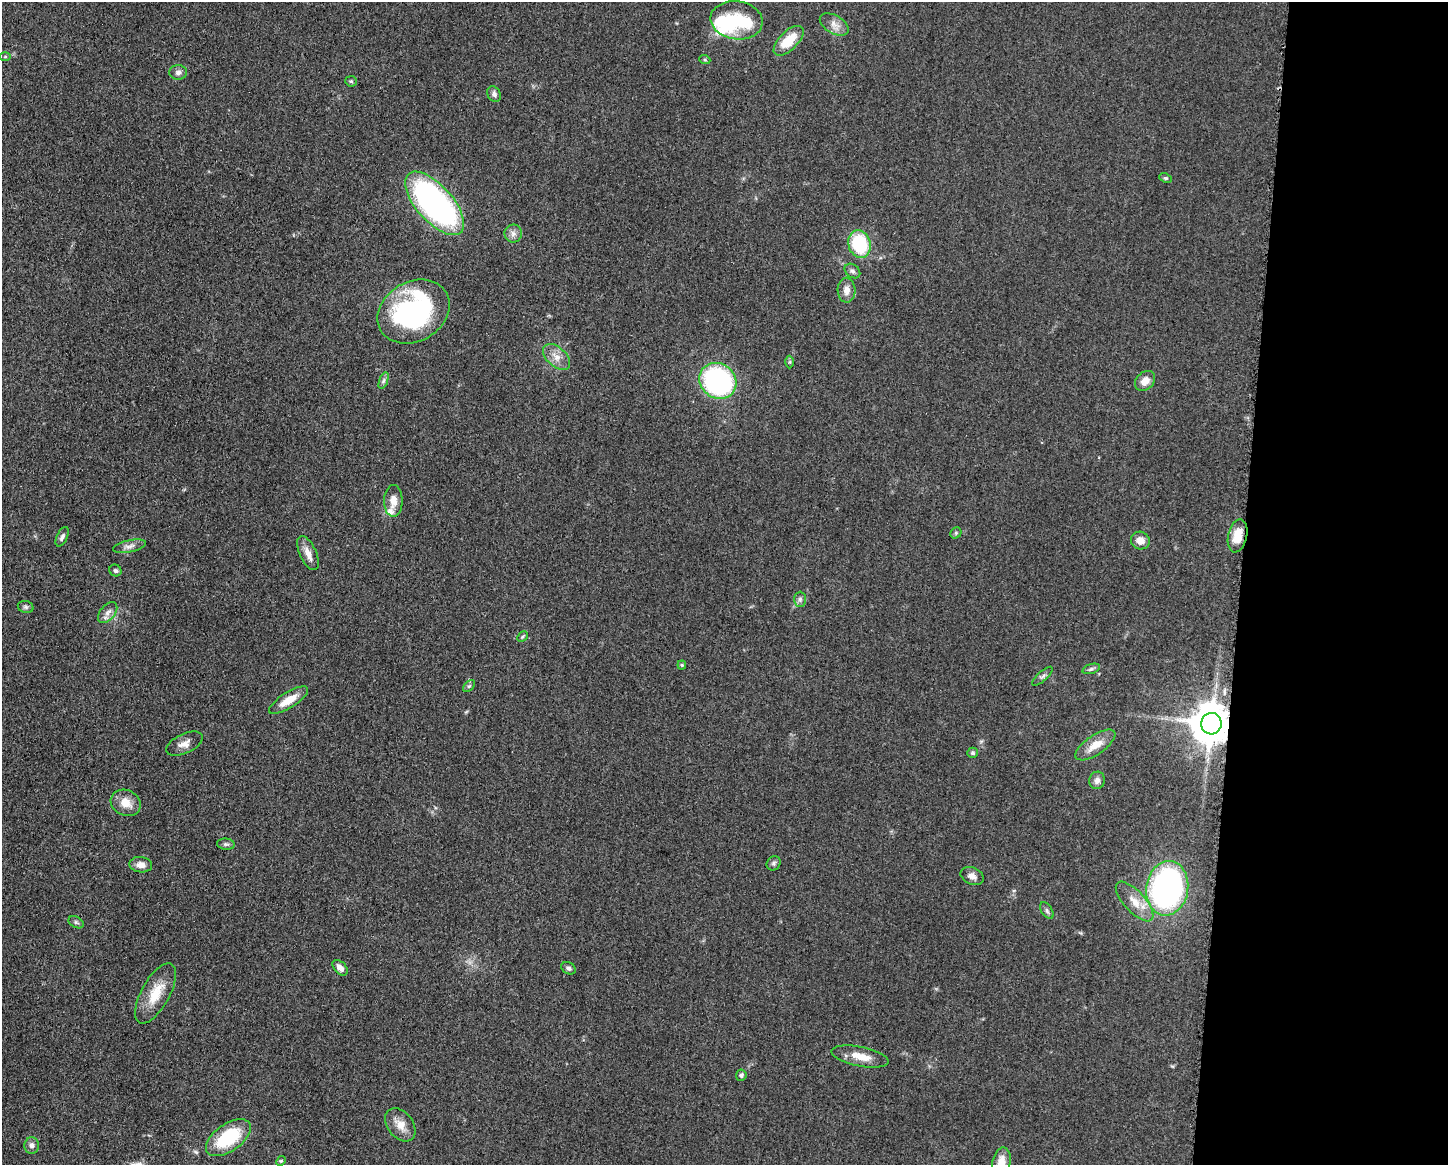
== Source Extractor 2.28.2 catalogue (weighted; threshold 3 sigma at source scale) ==
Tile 9 of 3 x 4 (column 3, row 3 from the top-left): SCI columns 3125-4570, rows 1166-2328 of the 4682 x 4654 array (HDU 1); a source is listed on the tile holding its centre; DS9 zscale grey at full resolution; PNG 1450 x 1167 px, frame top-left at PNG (2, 2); each listed source drawn as its Kron ellipse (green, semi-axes under 4 px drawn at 4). Shown black and unused: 14% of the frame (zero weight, under 3 of 5 exposures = <1% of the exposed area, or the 3 px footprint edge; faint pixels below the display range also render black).
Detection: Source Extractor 2.28.2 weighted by HDU 2 'WHT'; one run over the whole footprint, this tile lists its part. Background 0.0607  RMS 0.0056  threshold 0.0251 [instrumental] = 3 sigma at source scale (4.5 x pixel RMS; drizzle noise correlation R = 1.50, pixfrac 1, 0.05/0.05 arcsec/px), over >= 5 px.
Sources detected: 66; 3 inside a brighter object's white glare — neither listed nor drawn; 2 inside a brighter listed object's ellipse — not listed separately; the other 61 listed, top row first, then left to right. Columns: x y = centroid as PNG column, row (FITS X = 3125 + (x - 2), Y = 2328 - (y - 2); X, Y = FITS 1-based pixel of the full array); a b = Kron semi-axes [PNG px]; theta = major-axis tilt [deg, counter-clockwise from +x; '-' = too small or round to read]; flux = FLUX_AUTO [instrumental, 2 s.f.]
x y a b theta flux
737 20 26 19 -8 23
834 24 16 9 -30 4.4
789 41 19 9 45 14
5 57 6 4 0 0.64
705 60 6 3 -19 0.64
178 72 9 7 2 2.1
351 81 6 5 - 0.91
494 94 8 6 -60 1.9
1166 178 6 4 -25 0.82
435 203 39 18 -48 160
513 234 9 8 - 2.6
859 244 14 11 -73 32
852 271 8 6 -38 1.9
846 290 12 9 -88 4.2
414 312 38 30 30 97
557 357 16 9 -43 5.5
790 362 6 4 89 0.74
383 381 9 4 71 1.4
718 381 19 17 -39 100
1145 381 11 8 47 4.9
393 501 16 9 90 5.5
956 533 6 5 - 0.89
1238 536 17 9 78 9.9
62 537 10 5 65 1.8
1140 541 9 9 - 5
130 546 17 6 12 2.9
308 553 18 8 -66 5
115 570 6 5 - 1.1
800 599 7 6 - 1.5
26 607 8 6 -16 1.4
108 613 12 7 50 3.1
522 637 6 4 45 0.76
682 665 4 4 - 0.66
1091 669 9 4 18 1.3
1042 676 13 4 42 1.5
469 686 7 4 44 1.1
288 700 22 8 32 8.6
1211 724 11 10 - 1900
184 744 19 9 25 4.5
1095 745 23 9 34 8.6
973 753 5 5 - 1.1
1097 780 9 7 73 2.5
126 803 15 12 -28 7.8
226 844 9 5 -7 1.3
774 863 7 6 - 1.4
141 865 11 7 -7 4.1
972 876 12 8 -23 3.2
1167 888 27 21 81 180
1135 901 25 10 -47 8.8
1047 911 9 5 -57 1.5
76 922 8 5 -29 1.2
340 968 9 5 -47 3.3
568 968 8 5 -29 1.5
155 993 33 14 61 14
860 1057 29 10 -11 9.1
741 1075 5 5 - 1.4
400 1125 18 12 -52 6.7
228 1138 26 13 35 33
32 1146 8 7 - 2.5
281 1161 5 4 - 0.68
1001 1163 15 9 78 7.6
Overlapping masked pixels (flux is a lower limit): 1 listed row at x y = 1211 724
Isophote crosses this tile's border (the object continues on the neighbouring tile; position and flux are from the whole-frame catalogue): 1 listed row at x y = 1001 1163